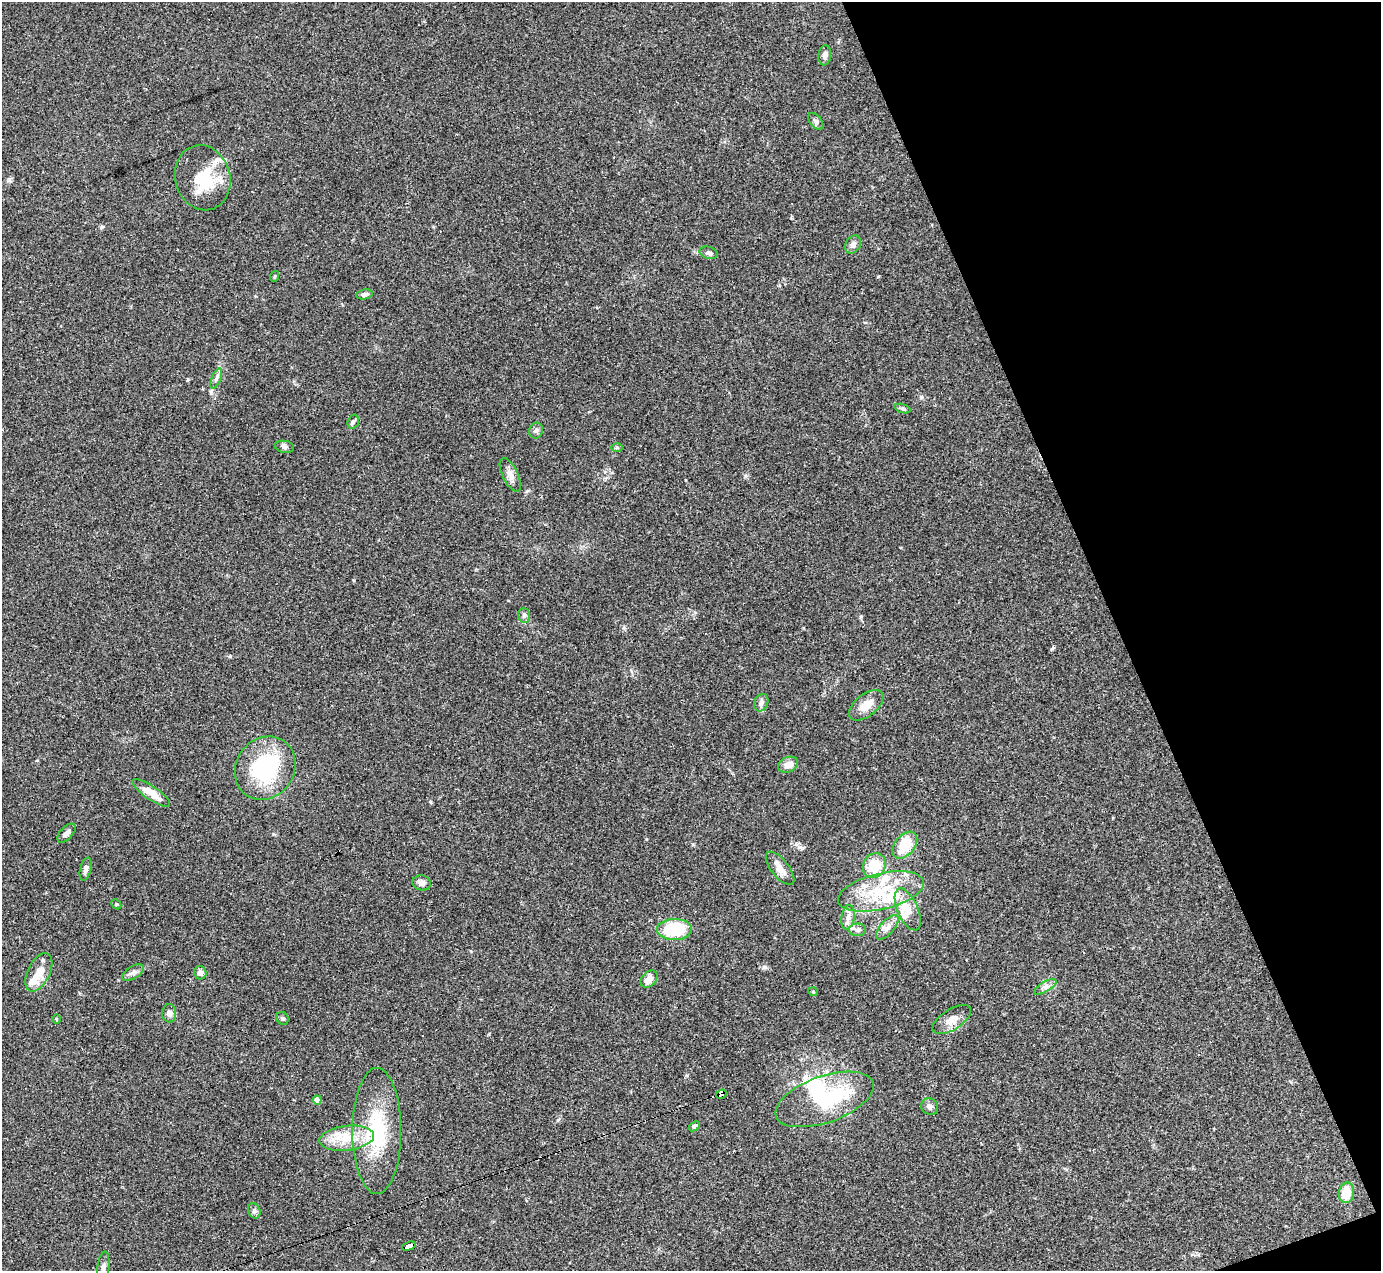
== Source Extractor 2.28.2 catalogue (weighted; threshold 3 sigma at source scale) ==
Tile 12 of 4 x 4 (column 4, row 3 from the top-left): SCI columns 4139-5517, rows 1547-2815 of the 5517 x 5501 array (HDU 1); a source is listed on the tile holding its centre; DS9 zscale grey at full resolution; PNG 1383 x 1273 px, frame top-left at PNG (2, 2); each listed source drawn as its Kron ellipse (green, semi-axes under 4 px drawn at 4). Shown black and unused: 19% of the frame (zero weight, under 2 of 3 exposures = <1% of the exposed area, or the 3 px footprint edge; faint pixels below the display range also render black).
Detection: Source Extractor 2.28.2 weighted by HDU 2 'WHT'; one run over the whole footprint, this tile lists its part. Background 0.109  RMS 0.0077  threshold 0.0347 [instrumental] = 3 sigma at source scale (4.5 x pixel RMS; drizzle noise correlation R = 1.50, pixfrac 1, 0.05/0.05 arcsec/px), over >= 5 px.
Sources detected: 64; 3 inside a brighter object's white glare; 4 cosmic-ray / hot-pixel residue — neither listed nor drawn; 3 inside a brighter listed object's ellipse — not listed separately; the other 54 listed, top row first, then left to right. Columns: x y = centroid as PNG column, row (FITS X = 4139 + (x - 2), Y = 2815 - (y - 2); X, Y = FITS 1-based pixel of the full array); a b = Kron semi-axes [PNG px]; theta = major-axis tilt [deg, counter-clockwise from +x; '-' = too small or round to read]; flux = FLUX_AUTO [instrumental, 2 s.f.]
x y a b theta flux
825 55 10 6 84 3.4
816 121 10 5 -51 2.2
203 178 33 27 -75 34
853 245 9 7 56 3
709 253 9 6 -16 2.4
275 276 5 3 - 0.8
365 294 8 5 11 2.3
216 378 10 4 66 2.4
902 409 8 3 -19 1.4
353 422 7 5 73 1.7
536 431 8 7 - 2.2
284 447 9 6 -9 2.3
617 447 6 4 -2 1.1
510 475 18 7 -64 5.1
524 615 7 6 - 2.1
761 703 9 7 68 3
866 705 20 11 39 10
788 765 10 7 22 7
265 768 33 29 55 67
151 793 22 6 -34 11
66 833 11 6 47 3.2
905 845 15 10 50 21
874 866 13 11 59 21
780 868 20 8 -51 6.9
86 869 12 5 76 3.2
422 883 9 7 -11 3.8
881 891 44 18 13 42
116 904 5 4 - 0.95
908 909 22 10 -66 11
848 917 12 6 81 4.2
887 927 15 7 49 4.8
674 929 17 10 1 40
858 930 8 6 1 2.4
39 972 20 11 63 13
133 973 12 6 31 3
200 973 7 6 - 3.4
649 979 10 7 46 6.9
1045 987 12 5 31 3
813 992 5 3 - 0.63
169 1013 9 7 -89 3.6
282 1018 7 6 - 1.5
56 1019 5 3 - 0.72
952 1019 22 10 32 8.2
721 1094 5 4 - 160
824 1099 51 23 19 65
317 1100 4 4 - 6.3
929 1107 9 8 - 2.9
694 1126 6 4 40 1.9
377 1131 63 24 -90 56
347 1138 28 12 7 20
1346 1193 10 7 80 15
254 1211 8 6 -69 2
409 1246 7 4 17 74
103 1267 15 6 84 3.2
Overlapping masked pixels (flux is a lower limit): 2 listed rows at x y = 721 1094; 409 1246
Isophote crosses this tile's border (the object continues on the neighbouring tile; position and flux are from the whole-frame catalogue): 1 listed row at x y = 103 1267
Unlisted compact peaks at least as high as the median listed source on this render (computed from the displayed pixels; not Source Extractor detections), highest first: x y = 1053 648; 765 967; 230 656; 102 227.